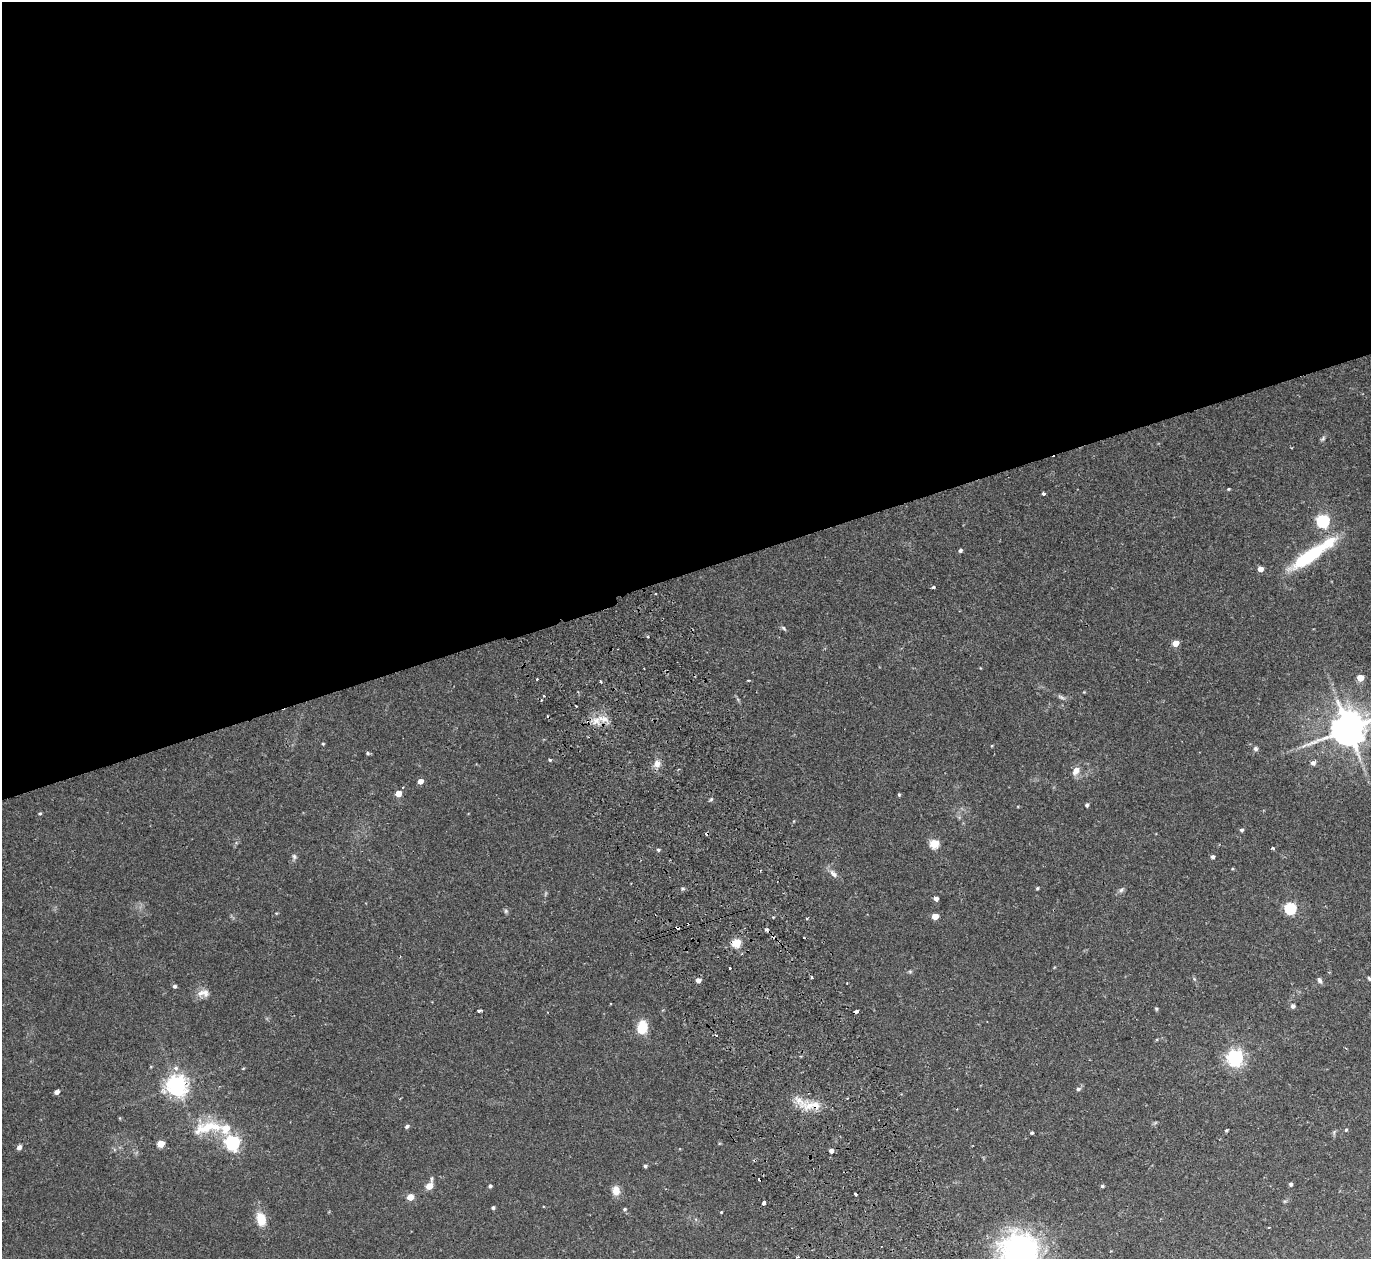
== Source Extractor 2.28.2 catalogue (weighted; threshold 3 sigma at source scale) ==
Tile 2 of 4 x 4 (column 2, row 1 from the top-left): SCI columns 1425-2793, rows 3951-5207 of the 5588 x 5513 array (HDU 1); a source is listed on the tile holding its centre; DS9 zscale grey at full resolution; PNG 1373 x 1261 px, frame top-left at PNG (2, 2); no overlay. Shown black and unused: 46% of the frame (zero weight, under 2 of 3 exposures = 3% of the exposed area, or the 3 px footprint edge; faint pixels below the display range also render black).
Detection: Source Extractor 2.28.2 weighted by HDU 2 'WHT'; one run over the whole footprint, this tile lists its part. Background 0.0576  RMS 0.005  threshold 0.0227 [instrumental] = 3 sigma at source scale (4.5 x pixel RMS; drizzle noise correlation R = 1.50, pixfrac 1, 0.05/0.05 arcsec/px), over >= 5 px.
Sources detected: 122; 1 too faint to see at this stretch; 9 cosmic-ray / hot-pixel residue — not listed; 6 inside a brighter listed object's ellipse — not listed separately; the other 106 listed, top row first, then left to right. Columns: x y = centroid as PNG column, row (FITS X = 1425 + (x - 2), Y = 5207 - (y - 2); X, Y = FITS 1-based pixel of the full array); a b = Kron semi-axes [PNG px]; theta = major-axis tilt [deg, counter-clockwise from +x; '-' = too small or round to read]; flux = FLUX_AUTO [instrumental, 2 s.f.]
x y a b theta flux
1323 439 8 5 50 1
1228 489 4 3 - 0.51
1044 494 3 3 - 1
1323 521 6 6 - 85
960 550 4 4 - 1.2
1309 556 43 11 34 40
1260 569 4 4 - 4.8
933 587 3 3 - 1.3
784 628 8 5 -45 0.92
648 636 3 3 - 1.3
1176 643 5 4 - 7.3
1360 678 5 4 - 11
537 679 3 3 - 0.69
749 680 3 3 - 0.47
601 682 3 3 - 1.6
1084 692 4 4 - 0.4
544 696 3 3 - 0.71
1061 697 13 5 -27 1.4
576 706 3 2 - 0.46
596 721 14 12 -36 6.3
1349 728 22 10 23 1400
323 744 4 3 - 0.52
992 745 4 3 - 0.4
1256 749 6 6 - 1.2
368 753 5 4 - 0.81
550 760 4 3 - 0.68
1313 763 6 5 - 2
657 764 10 8 79 3.7
1076 770 12 8 60 3.9
420 781 4 4 - 4.8
403 787 3 3 - 0.39
398 794 4 4 - 8.2
899 795 4 3 - 0.61
711 799 6 4 45 0.73
1087 805 4 4 - 1.1
40 813 4 4 - 0.63
794 821 5 3 - 0.44
1241 830 4 4 - 1.1
934 844 5 5 - 27
1273 848 3 3 - 1.8
658 850 4 4 - 0.9
294 857 8 6 -84 1.2
1213 857 4 4 - 1.3
1232 868 5 3 - 0.48
760 871 3 2 - 0.4
833 874 14 7 -47 2.7
1037 888 4 3 - 0.65
683 889 5 5 - 0.9
1121 890 9 6 31 1.3
936 899 4 4 - 2.2
1290 908 6 5 - 58
506 911 6 5 - 0.9
276 913 4 3 - 0.4
935 916 5 4 - 8.7
807 918 3 3 - 1
677 927 4 3 - 5.4
767 930 4 3 - 2.4
736 943 5 5 - 23
730 968 3 3 - 1.4
910 971 6 4 0 0.68
812 977 4 3 - 0.71
1369 978 5 4 - 0.76
1194 979 7 4 -46 0.74
698 980 4 4 - 2.9
1320 980 7 5 -69 1.4
174 986 4 4 - 1.3
201 993 13 10 48 3.5
1293 1006 5 5 - 1.6
1156 1009 4 4 - 0.75
479 1010 4 3 - 1
856 1011 4 3 - 3
642 1027 13 10 78 12
1235 1058 6 6 - 190
176 1068 7 7 - 2
177 1086 7 7 - 340
1078 1089 6 5 - 1.2
57 1092 4 4 - 2.8
847 1098 3 2 - 0.7
809 1105 18 12 27 7.2
120 1118 5 3 - 0.43
407 1126 6 4 31 1.1
208 1128 46 16 10 19
1226 1130 3 3 - 0.65
1346 1130 5 4 - 0.64
1334 1132 8 4 72 0.81
1032 1133 3 3 - 0.76
232 1143 6 6 - 130
161 1144 5 4 - 15
19 1147 6 5 - 1.7
831 1151 5 4 - 2.1
645 1166 4 3 - 1.1
1291 1184 4 4 - 1.2
429 1186 7 4 66 9.3
490 1186 4 4 - 1.1
1102 1186 5 5 - 0.64
616 1191 11 9 -84 4.7
856 1194 3 2 - 0.73
410 1197 5 4 - 11
1285 1201 6 4 17 0.63
764 1203 4 3 - 3.8
493 1208 4 3 - 1.1
625 1209 5 5 - 0.79
721 1212 3 3 - 0.59
261 1219 18 12 -74 8.3
1020 1250 42 36 -17 100
798 1257 3 2 - 0.76
Overlapping masked pixels (flux is a lower limit): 3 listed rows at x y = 677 927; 767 930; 856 1011
Isophote crosses this tile's border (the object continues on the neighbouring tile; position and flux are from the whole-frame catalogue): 3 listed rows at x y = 1349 728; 1369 978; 1020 1250